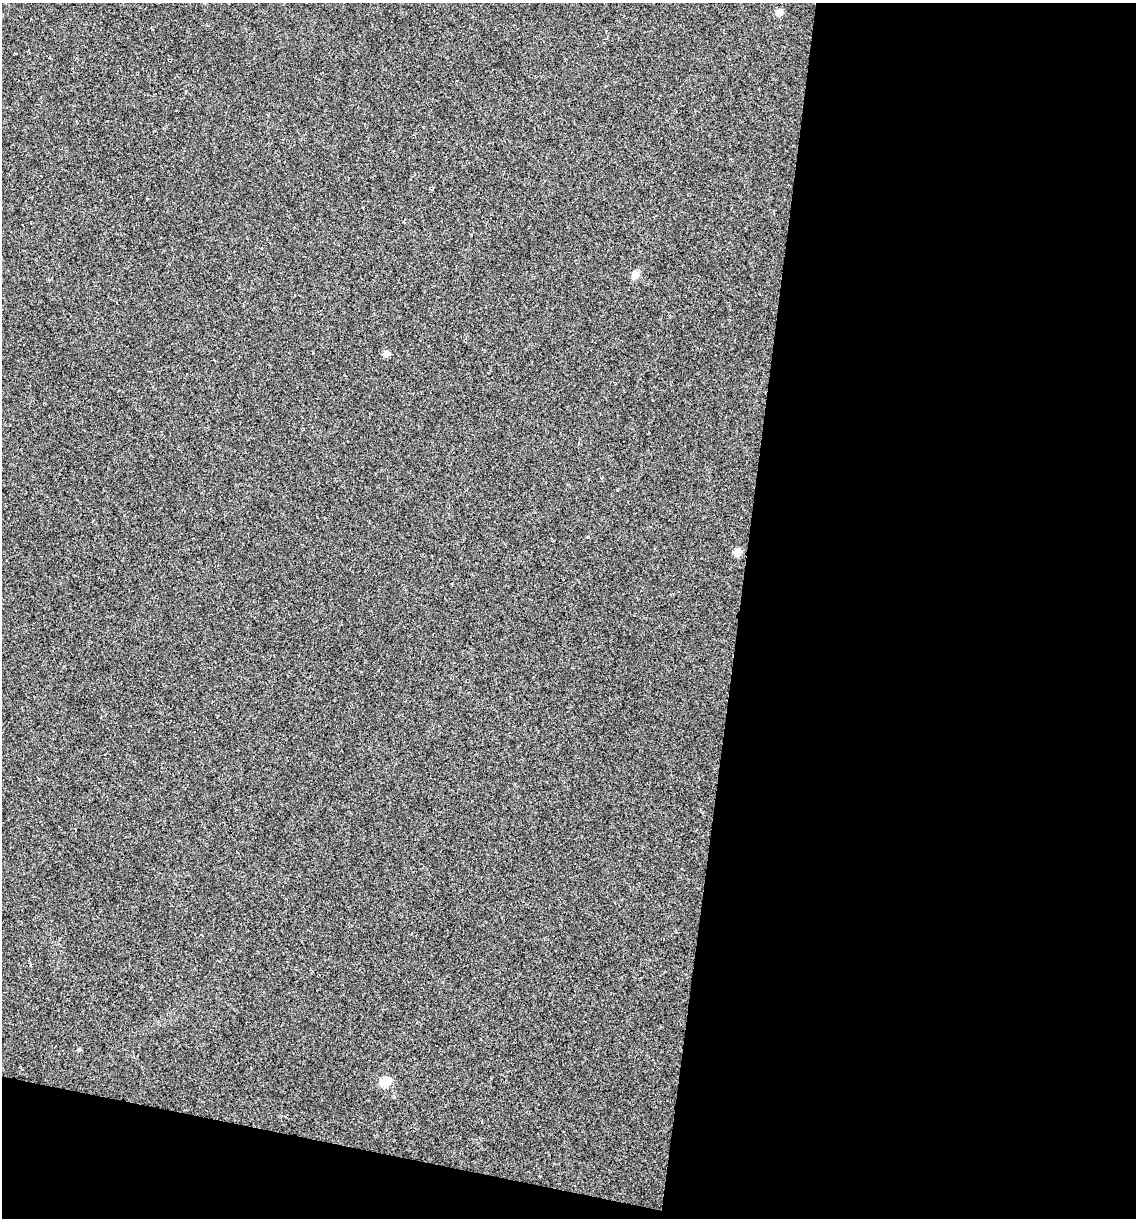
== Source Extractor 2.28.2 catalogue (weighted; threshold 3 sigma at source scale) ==
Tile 16 of 4 x 4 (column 4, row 4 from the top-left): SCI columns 3521-4654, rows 3-1218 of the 4889 x 4866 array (HDU 1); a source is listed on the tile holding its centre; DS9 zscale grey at full resolution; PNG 1138 x 1220 px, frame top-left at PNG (2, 3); no overlay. Shown black and unused: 39% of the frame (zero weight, under 2 of 3 exposures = <1% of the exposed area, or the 3 px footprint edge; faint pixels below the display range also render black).
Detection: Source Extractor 2.28.2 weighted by HDU 2 'WHT'; one run over the whole footprint, this tile lists its part. Background 0.00157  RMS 0.005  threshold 0.0226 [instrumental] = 3 sigma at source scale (4.5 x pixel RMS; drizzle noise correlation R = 1.50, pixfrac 1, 0.05/0.05 arcsec/px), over >= 5 px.
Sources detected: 6; all 6 listed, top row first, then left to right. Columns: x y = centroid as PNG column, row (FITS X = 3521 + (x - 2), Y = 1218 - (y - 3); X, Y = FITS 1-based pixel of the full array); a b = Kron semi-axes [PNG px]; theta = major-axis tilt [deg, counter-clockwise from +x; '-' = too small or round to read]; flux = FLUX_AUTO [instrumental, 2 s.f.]
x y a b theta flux
780 12 5 4 - 7.1
635 275 5 5 - 7.4
386 354 5 4 - 4.6
737 552 5 4 - 9.7
79 1049 4 4 - 0.67
385 1082 6 5 - 21